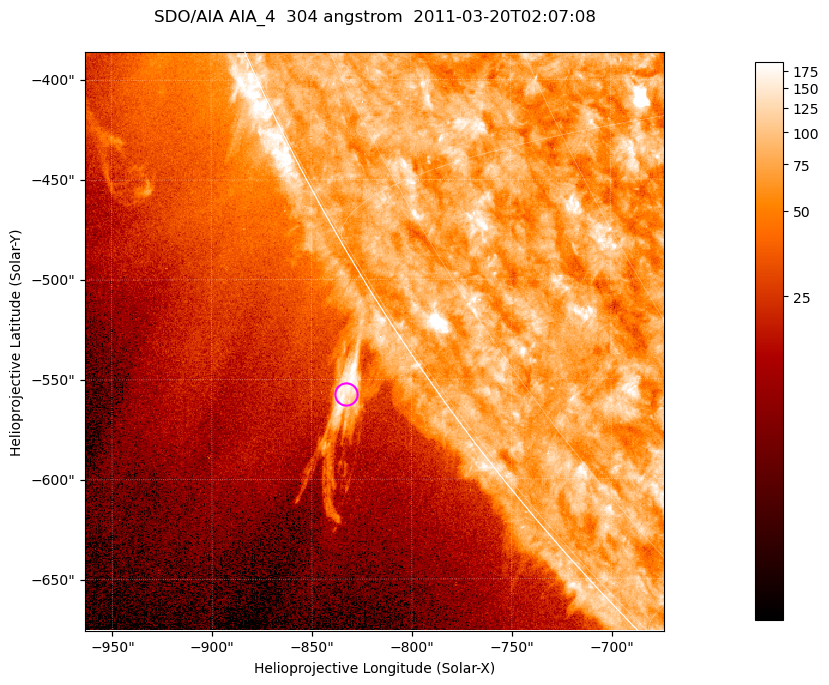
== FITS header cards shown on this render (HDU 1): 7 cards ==
TELESCOP= 'SDO/AIA '           / For AIA: SDO/AIA
INSTRUME= 'AIA_4   '           / For AIA: AIA_ATA1, AIA_ATA2, AIA_ATA3 or AIA_AT
WAVELNTH=                  304 / [angstrom] Wavelength
WAVEUNIT= 'angstrom'           / Wavelength unit: angstrom
DATE-OBS= '2011-03-20T02:07:08.123' / [ISO] Date when observation started; ISO 8
CTYPE1  = 'HPLN-TAN'           / CTYPE1; Typically HPLN
CTYPE2  = 'HPLT-TAN'           / CTYPE2; Typically HPLT

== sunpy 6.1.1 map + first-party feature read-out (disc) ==
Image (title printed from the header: SDO/AIA AIA_4  304 angstrom  2011-03-20T02:07:08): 483 x 483 px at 0.6 arcsec/px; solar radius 964 arcsec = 1606 px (partial field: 1.2% of the solar disc is inside the frame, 43% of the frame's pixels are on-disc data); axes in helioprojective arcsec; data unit not stated in the header (colour bar unlabelled)
Orientation: roll -0.132 deg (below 1 deg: not rotated)
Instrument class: DISC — disc imager (sunpy class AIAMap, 304 A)
Bright regions (active regions / flare kernels): reference = the on-disc median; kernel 5 px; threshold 5 sigma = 101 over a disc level ~75.9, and >= 1.15x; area >= 233 px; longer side >= 6 px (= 3.6 arcsec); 0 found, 0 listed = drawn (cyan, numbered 1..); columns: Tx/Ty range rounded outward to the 2 arcsec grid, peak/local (2 s.f.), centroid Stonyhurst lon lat
Off-limb structures (1.02-1.3 R_sun): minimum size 116 px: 5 found; the strongest spans PA ~120..125 deg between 1.02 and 1.07 R_sun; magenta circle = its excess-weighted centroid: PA ~125 deg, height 1.04 R_sun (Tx ~-832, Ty ~-558 arcsec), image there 4.8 x the reference